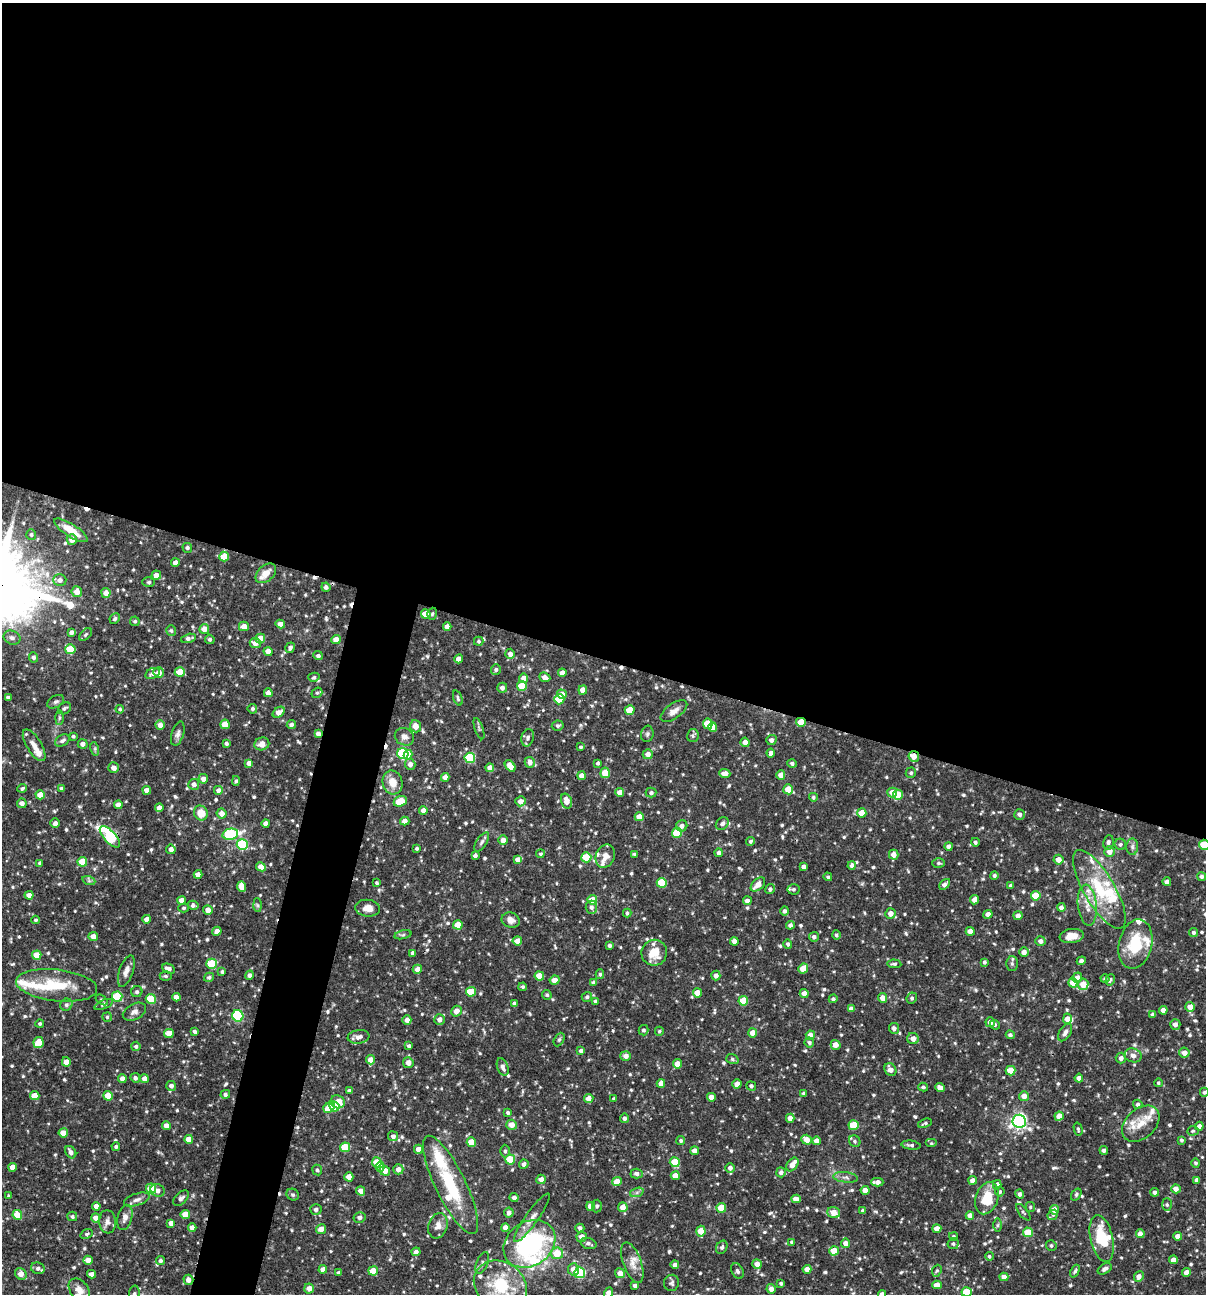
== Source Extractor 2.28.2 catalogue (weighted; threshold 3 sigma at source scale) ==
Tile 3 of 4 x 4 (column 3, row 1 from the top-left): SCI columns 2656-3859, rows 3875-5166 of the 5187 x 5168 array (HDU 1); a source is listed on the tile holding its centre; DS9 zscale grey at full resolution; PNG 1208 x 1296 px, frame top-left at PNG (2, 3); each listed source drawn as its Kron ellipse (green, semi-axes under 4 px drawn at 4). Shown black and unused: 54% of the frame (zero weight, under 3 of 4 exposures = <1% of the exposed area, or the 3 px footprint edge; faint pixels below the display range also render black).
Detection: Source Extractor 2.28.2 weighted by HDU 2 'WHT'; one run over the whole footprint, this tile lists its part. Background 0.0857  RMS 0.0039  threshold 0.0174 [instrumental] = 3 sigma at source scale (4.5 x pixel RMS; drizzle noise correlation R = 1.50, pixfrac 1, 0.05/0.05 arcsec/px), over >= 5 px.
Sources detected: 775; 6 cosmic-ray / hot-pixel residue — neither listed nor drawn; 27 inside a brighter listed object's ellipse — not listed separately; of the other 742, all 500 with FLUX_AUTO >= 0.616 (the completeness limit of this list) listed and drawn (242 fainter detections not listed), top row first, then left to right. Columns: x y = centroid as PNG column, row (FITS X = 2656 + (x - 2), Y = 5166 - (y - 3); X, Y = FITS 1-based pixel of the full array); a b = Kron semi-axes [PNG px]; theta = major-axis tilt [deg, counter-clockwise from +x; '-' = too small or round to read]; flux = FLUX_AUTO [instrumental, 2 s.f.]
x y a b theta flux
71 530 19 6 -33 6.5
31 535 5 5 - 0.75
72 539 5 5 - 2.9
187 548 5 4 - 0.88
224 557 5 4 - 8.5
175 563 4 4 - 2.2
266 573 12 8 41 4.4
156 575 5 5 - 3
60 580 6 6 - 1.7
149 582 6 4 1 0.63
326 587 5 4 - 1.3
77 592 5 5 - 3.1
106 593 5 4 - 3.3
426 614 5 5 - 5.6
432 614 6 4 73 0.64
115 619 5 4 - 0.83
135 621 5 4 - 0.68
280 624 5 4 - 2.4
244 626 5 5 - 3.5
447 627 4 4 - 2
204 629 5 5 - 4.2
171 631 5 5 - 0.73
72 632 4 4 - 1.5
85 635 7 5 45 0.69
12 638 9 7 -23 1.5
188 638 8 4 14 1.3
260 638 5 5 - 6.6
210 639 5 4 - 0.85
336 639 5 4 - 3.2
479 641 4 4 - 0.71
255 643 6 5 - 2.8
290 648 5 4 - 1.1
70 649 5 5 - 13
268 651 4 4 - 3.4
510 654 5 5 - 2
318 656 5 4 - 1.1
34 657 5 4 - 1.2
459 659 4 4 - 2.6
496 670 5 5 - 0.87
159 672 5 5 - 2.6
180 672 5 4 - 7.4
153 673 7 5 24 1.4
562 673 4 4 - 2.6
314 677 6 4 15 0.74
545 677 6 4 -23 2
524 678 4 4 - 2.7
522 686 5 5 - 11
502 688 5 5 - 1.6
583 690 5 4 - 3.8
268 693 4 4 - 3
317 693 5 5 - 0.68
562 694 5 4 - 3.7
8 697 4 3 - 0.88
458 698 8 4 -70 0.8
559 699 5 5 - 9
56 702 9 6 30 0.99
64 708 7 5 35 1
120 709 4 4 - 0.7
252 709 5 4 - 0.96
630 710 5 4 - 6.8
674 711 15 7 35 2.6
279 712 7 4 40 3.1
59 718 7 4 89 0.73
801 722 5 4 - 7
225 724 5 4 - 6.3
708 724 5 5 - 9.1
160 725 5 4 - 2.8
291 725 4 4 - 1.3
416 726 6 5 - 3.5
558 726 6 5 - 0.78
713 727 4 4 - 3.4
479 729 11 3 -71 0.8
178 734 12 6 73 1.5
318 734 4 4 - 1.9
647 734 8 6 79 0.98
693 735 6 6 - 0.77
73 736 3 3 - 0.69
404 737 10 8 -28 1.9
528 738 9 6 77 1.2
771 740 5 5 - 1.4
62 741 8 5 32 1
745 742 5 4 - 2.4
226 743 4 3 - 0.89
83 744 5 5 - 1.7
262 744 7 6 - 2.7
34 745 18 7 -58 3.2
581 747 4 3 - 0.63
95 749 7 4 -73 0.71
771 753 4 4 - 1.5
403 754 5 5 - 33
648 754 5 5 - 2.4
408 755 4 4 - 6.2
914 756 5 5 - 3.6
470 758 5 5 - 24
530 762 5 5 - 2.4
249 763 4 4 - 2.3
598 763 4 3 - 0.84
792 763 5 4 - 1.1
410 764 5 5 - 2.2
510 766 6 4 -52 4.1
114 768 5 5 - 2.6
490 768 4 4 - 2.6
605 773 5 4 - 8.8
725 773 5 4 - 2.4
911 773 5 5 - 0.81
781 775 4 4 - 3.2
582 776 4 4 - 3
445 777 4 4 - 2.3
203 779 5 4 - 2.3
236 781 5 4 - 0.63
392 782 12 10 -75 5.1
194 784 5 5 - 1.7
22 788 4 4 - 0.82
61 788 4 4 - 0.65
788 789 5 5 - 6.4
147 790 4 4 - 2.7
218 790 5 5 - 1.6
620 792 4 4 - 3.1
892 792 5 5 - 3.5
651 793 5 5 - 0.94
40 795 5 4 - 4.4
898 795 5 5 - 10
813 797 4 4 - 0.68
400 801 7 5 24 10
520 801 5 5 - 2.3
566 801 8 5 -74 3.4
22 803 5 5 - 1.9
118 805 4 4 - 2.9
159 808 4 4 - 2.5
423 810 4 4 - 2.4
201 813 7 6 - 6.3
222 813 5 5 - 2.5
862 813 4 4 - 5.1
1019 814 5 5 - 1.4
639 817 4 4 - 4
405 821 5 4 - 2.4
55 823 5 4 - 1.6
266 823 4 4 - 2.1
722 823 7 5 43 1.2
682 826 6 5 - 1.5
677 833 5 5 - 15
230 834 8 5 12 31
110 837 13 6 -47 32
503 840 4 4 - 2.8
751 841 4 4 - 0.81
482 842 11 5 56 1.1
975 842 4 4 - 0.83
1108 842 7 5 81 1.2
242 844 5 5 - 27
1120 844 6 5 - 0.82
1204 845 5 5 - 11
949 846 4 4 - 1.4
1132 847 8 6 -88 1.2
417 848 3 3 - 0.71
171 849 5 4 - 2
1110 851 5 5 - 2.9
719 853 4 4 - 1.4
540 854 4 4 - 0.67
634 854 3 3 - 0.7
894 855 5 5 - 2.8
475 856 4 4 - 1
605 856 12 9 68 2.9
586 857 5 5 - 10
518 860 4 4 - 2.5
1058 860 5 5 - 2.9
82 862 5 5 - 11
40 863 4 4 - 1
939 863 6 5 - 0.73
852 865 4 4 - 1.5
261 867 5 4 - 3.8
803 867 4 4 - 1.3
198 874 4 4 - 2.7
994 875 4 4 - 0.9
828 877 4 4 - 0.67
1201 877 4 4 - 1.2
89 881 6 4 -19 0.66
1167 882 4 4 - 1.9
377 883 4 3 - 0.65
662 883 5 5 - 16
758 884 8 5 43 3.4
945 884 6 4 44 1.7
1011 885 4 3 - 1
242 887 5 4 - 4.9
770 889 5 4 - 1.1
793 889 6 5 - 0.81
1099 889 45 15 -60 20
29 895 4 4 - 2.2
1036 896 5 5 - 8.6
181 900 4 4 - 2.9
592 900 5 4 - 6.9
974 900 4 4 - 2.4
747 901 4 4 - 1.6
193 905 5 4 - 1.3
257 905 7 4 -88 0.68
1087 905 20 9 -84 5
591 907 6 5 - 1.4
1061 907 4 4 - 1.4
184 908 5 4 - 0.63
368 908 12 8 -5 3.3
208 910 5 4 - 2.9
785 911 5 4 - 1.2
627 913 4 4 - 0.71
890 913 5 5 - 2.7
988 914 4 4 - 2.5
1018 916 4 4 - 2.3
147 919 4 4 - 2.7
36 920 4 3 - 0.64
511 920 9 7 -19 2.7
458 925 5 4 - 7.4
790 925 4 4 - 1.4
217 931 4 4 - 2.7
970 931 4 4 - 3.8
1193 932 4 4 - 0.87
403 935 9 3 13 0.67
836 935 4 4 - 0.78
93 936 4 4 - 2.8
1072 936 12 7 7 4.1
814 937 5 5 - 1.3
517 941 5 4 - 2.6
734 941 4 4 - 2.4
1040 941 5 5 - 1.8
788 944 4 4 - 0.9
1135 944 25 16 77 15
610 946 3 3 - 0.93
1024 952 4 4 - 1.9
413 953 4 4 - 1.5
654 953 13 13 - 7.4
37 955 5 4 - 6.5
1081 961 4 4 - 1.4
984 962 4 3 - 0.77
212 964 5 5 - 17
894 964 7 3 -4 0.75
1012 964 7 6 - 0.86
803 968 5 4 - 6.4
168 969 6 4 -26 2
417 969 4 4 - 2.7
126 971 16 7 71 2.3
222 972 4 4 - 0.78
600 974 5 4 - 0.69
249 975 5 4 - 1.4
166 976 6 4 -2 0.75
539 976 5 4 - 7.2
716 976 5 4 - 1.8
209 977 5 4 - 0.77
1077 978 5 5 - 2.2
1105 979 4 4 - 0.84
555 980 5 4 - 2.7
1110 980 6 4 74 0.82
594 983 4 4 - 1.1
1073 983 5 4 - 5.8
1083 984 6 5 - 6.2
57 985 41 16 -6 16
523 987 4 4 - 0.69
137 992 6 5 - 0.9
471 992 5 5 - 11
697 993 4 4 - 4.2
804 993 4 4 - 2.5
547 995 5 4 - 0.65
117 996 5 5 - 19
176 997 4 4 - 2.5
587 997 5 5 - 0.9
883 998 5 4 - 3.4
912 998 6 5 - 0.83
151 999 5 5 - 14
833 999 4 4 - 0.83
102 1000 7 3 -37 0.62
595 1001 4 3 - 0.77
743 1001 5 5 - 11
514 1003 4 4 - 0.8
104 1004 10 4 23 0.96
66 1005 6 5 - 0.93
1190 1007 5 5 - 3.1
851 1009 4 4 - 1.9
1163 1010 4 4 - 2.9
456 1011 5 5 - 3
134 1012 12 7 28 1.9
1152 1015 4 3 - 0.89
238 1016 6 5 - 32
107 1017 5 4 - 0.66
439 1019 5 5 - 2.1
1067 1019 5 4 - 3
407 1020 4 4 - 1.8
990 1022 5 5 - 2.8
40 1024 4 4 - 0.65
1175 1024 5 5 - 2
995 1025 5 4 - 0.73
894 1028 5 5 - 1.6
643 1030 5 5 - 0.88
195 1031 4 3 - 0.84
659 1031 4 4 - 0.63
1065 1032 10 5 57 1.5
169 1033 5 4 - 4.8
753 1033 4 4 - 4.3
810 1035 4 4 - 2.7
1010 1035 4 4 - 1
359 1037 11 7 7 2.2
559 1039 7 5 62 0.72
913 1039 6 5 - 2.8
39 1043 5 5 - 6.1
809 1043 5 5 - 0.81
836 1045 5 5 - 2.7
136 1046 4 4 - 0.87
409 1046 4 4 - 0.96
581 1051 4 4 - 1.5
1184 1053 5 5 - 2.6
1133 1055 8 7 - 1.9
626 1056 5 5 - 2
1121 1058 5 5 - 1.6
732 1059 6 5 - 0.68
370 1060 4 4 - 3.2
66 1062 5 4 - 2.9
408 1063 5 5 - 2.6
678 1064 4 4 - 4
503 1067 9 5 -69 1.5
890 1069 7 5 -55 2.5
1011 1071 5 5 - 8.2
135 1078 5 4 - 1.1
1079 1078 4 4 - 2.7
122 1079 4 4 - 2.5
144 1079 4 4 - 2.6
1158 1083 4 4 - 0.65
661 1084 4 4 - 2.7
737 1084 4 4 - 3.4
171 1086 5 5 - 1.4
751 1086 5 4 - 0.92
923 1087 5 4 - 0.74
940 1088 5 4 - 2.7
349 1091 4 4 - 1.1
1204 1092 4 4 - 0.7
804 1093 4 4 - 0.75
225 1094 5 4 - 1.1
35 1096 5 4 - 4.6
108 1096 5 4 - 7.8
1024 1096 5 5 - 2.9
711 1097 4 4 - 2.9
589 1098 5 4 - 2.6
614 1098 3 3 - 0.62
338 1102 7 6 - 4.7
1138 1104 5 4 - 0.93
334 1106 5 5 - 4.8
329 1107 6 4 39 5.9
508 1113 4 4 - 0.72
1059 1116 4 4 - 3.9
624 1118 4 4 - 1.2
790 1118 4 4 - 2.8
1019 1121 7 6 - 120
925 1123 7 4 20 0.79
1141 1124 21 14 42 6.4
512 1125 5 5 - 2.9
854 1125 5 5 - 12
166 1126 4 4 - 2.6
1199 1126 4 4 - 1.9
1078 1129 6 4 -75 0.63
1193 1131 5 4 - 0.66
63 1133 4 4 - 4.4
393 1136 5 5 - 1.4
189 1139 4 4 - 4.4
681 1140 4 4 - 0.77
806 1140 5 4 - 4.2
1181 1140 4 3 - 0.74
816 1141 4 4 - 2.8
855 1141 6 5 - 0.83
471 1142 5 4 - 6.9
931 1143 6 4 0 0.65
911 1145 10 4 -7 1
116 1146 4 4 - 0.79
345 1147 5 5 - 13
418 1149 4 4 - 2.4
1104 1150 4 4 - 1
505 1151 6 5 - 0.8
695 1151 4 4 - 3.3
71 1152 7 5 -56 1.6
510 1159 5 5 - 12
377 1162 5 4 - 6.6
675 1162 5 5 - 8.6
1196 1163 4 4 - 0.78
524 1164 5 4 - 1.6
792 1164 8 5 52 3.9
12 1167 4 4 - 2.8
380 1167 5 4 - 1.8
730 1168 5 5 - 1.5
398 1169 5 5 - 2.1
317 1170 5 5 - 0.86
385 1171 5 5 - 3.2
781 1172 5 5 - 1.3
637 1174 6 5 - 1.2
675 1176 4 4 - 3.7
349 1177 4 4 - 5
846 1177 12 5 -7 1.5
541 1179 5 4 - 2.7
973 1180 4 4 - 2.6
1197 1180 4 3 - 1.3
617 1182 5 4 - 6.5
877 1182 6 4 -1 2.3
451 1185 54 15 -64 23
997 1185 4 4 - 2.3
151 1188 5 5 - 9.5
1176 1189 5 4 - 2.4
158 1190 7 6 - 1.5
865 1190 4 4 - 3.3
361 1191 4 4 - 2.5
637 1192 7 4 19 0.91
1000 1192 5 4 - 0.8
1155 1192 4 4 - 1.3
1020 1194 4 4 - 1.1
1076 1194 6 4 53 0.67
293 1195 6 5 - 0.87
9 1196 4 3 - 0.62
181 1198 9 5 44 1.4
514 1198 4 4 - 1.4
987 1198 16 11 71 10
796 1199 4 4 - 2.9
137 1200 13 6 18 1.7
1167 1205 6 5 - 0.62
96 1206 4 4 - 2.5
590 1206 4 4 - 2.9
597 1206 6 5 - 0.76
623 1207 5 4 - 3.1
1030 1207 5 5 - 0.62
721 1208 5 5 - 8.6
316 1209 6 5 - 1.3
863 1210 3 3 - 0.93
1054 1210 5 4 - 3.4
834 1212 6 5 - 4.1
1023 1212 10 4 -52 0.82
509 1213 5 4 - 1.7
17 1215 5 4 - 6.6
185 1215 4 4 - 6.7
970 1215 4 4 - 2.3
1053 1215 5 5 - 0.69
72 1216 5 4 - 0.8
125 1217 13 7 75 2.3
360 1217 6 5 - 1.5
96 1218 4 4 - 2.9
532 1218 29 6 54 3.4
107 1222 12 8 -84 2
171 1223 4 4 - 2.2
998 1225 6 4 89 0.66
438 1226 13 9 71 2.5
505 1227 4 4 - 2.4
192 1228 4 4 - 2.7
580 1228 4 4 - 1.2
321 1229 5 5 - 3.6
937 1229 4 4 - 3.9
701 1231 5 4 - 6.5
1028 1232 5 5 - 11
87 1234 6 4 21 0.64
1140 1234 4 4 - 2.7
953 1236 4 4 - 0.67
1178 1236 4 4 - 2.6
582 1237 5 5 - 3.2
1102 1238 24 11 -77 15
792 1242 4 3 - 0.93
588 1243 8 5 -18 1.2
846 1243 4 4 - 2.6
529 1244 27 22 34 60
953 1244 5 5 - 0.93
1051 1246 5 5 - 0.77
722 1247 7 5 62 0.97
834 1251 5 4 - 8
416 1252 4 4 - 1.3
557 1253 6 6 - 7
989 1256 4 4 - 0.66
88 1260 4 4 - 3
1173 1260 4 4 - 2.9
160 1261 4 4 - 1.1
482 1263 11 5 68 1.3
632 1263 21 9 -70 4
757 1264 5 4 - 2.4
675 1265 4 4 - 1.7
38 1268 7 5 -21 1.5
323 1269 4 4 - 2.5
574 1269 6 5 - 3.4
807 1269 4 4 - 2.9
1105 1269 7 5 30 1.3
373 1271 5 4 - 5.2
737 1271 8 5 -63 1.1
937 1271 6 4 67 0.63
1075 1271 7 4 66 0.81
338 1272 4 4 - 0.62
1187 1272 4 4 - 2.8
580 1273 5 5 - 36
620 1273 5 5 - 2.9
21 1274 6 5 - 3.1
91 1274 4 4 - 1.6
1004 1277 4 4 - 2.7
1139 1277 5 5 - 2.3
188 1280 5 5 - 2.1
672 1283 8 7 - 1
781 1283 4 4 - 0.68
937 1285 4 4 - 3.1
500 1286 28 23 -36 17
635 1286 4 4 - 1.2
309 1288 5 5 - 2.7
771 1289 5 4 - 2.1
79 1290 12 9 -54 3.3
966 1292 5 4 - 9.1
608 1293 5 4 - 2.9
134 1294 8 5 84 1.2
882 1294 4 4 - 2.5
Overlapping masked pixels (flux is a lower limit): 8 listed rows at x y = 71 530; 801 722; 318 734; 914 756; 110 837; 1204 845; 605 856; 188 1280
Isophote crosses this tile's border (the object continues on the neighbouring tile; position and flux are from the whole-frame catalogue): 7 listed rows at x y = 1204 845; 1204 1092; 500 1286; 966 1292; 608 1293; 134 1294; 882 1294